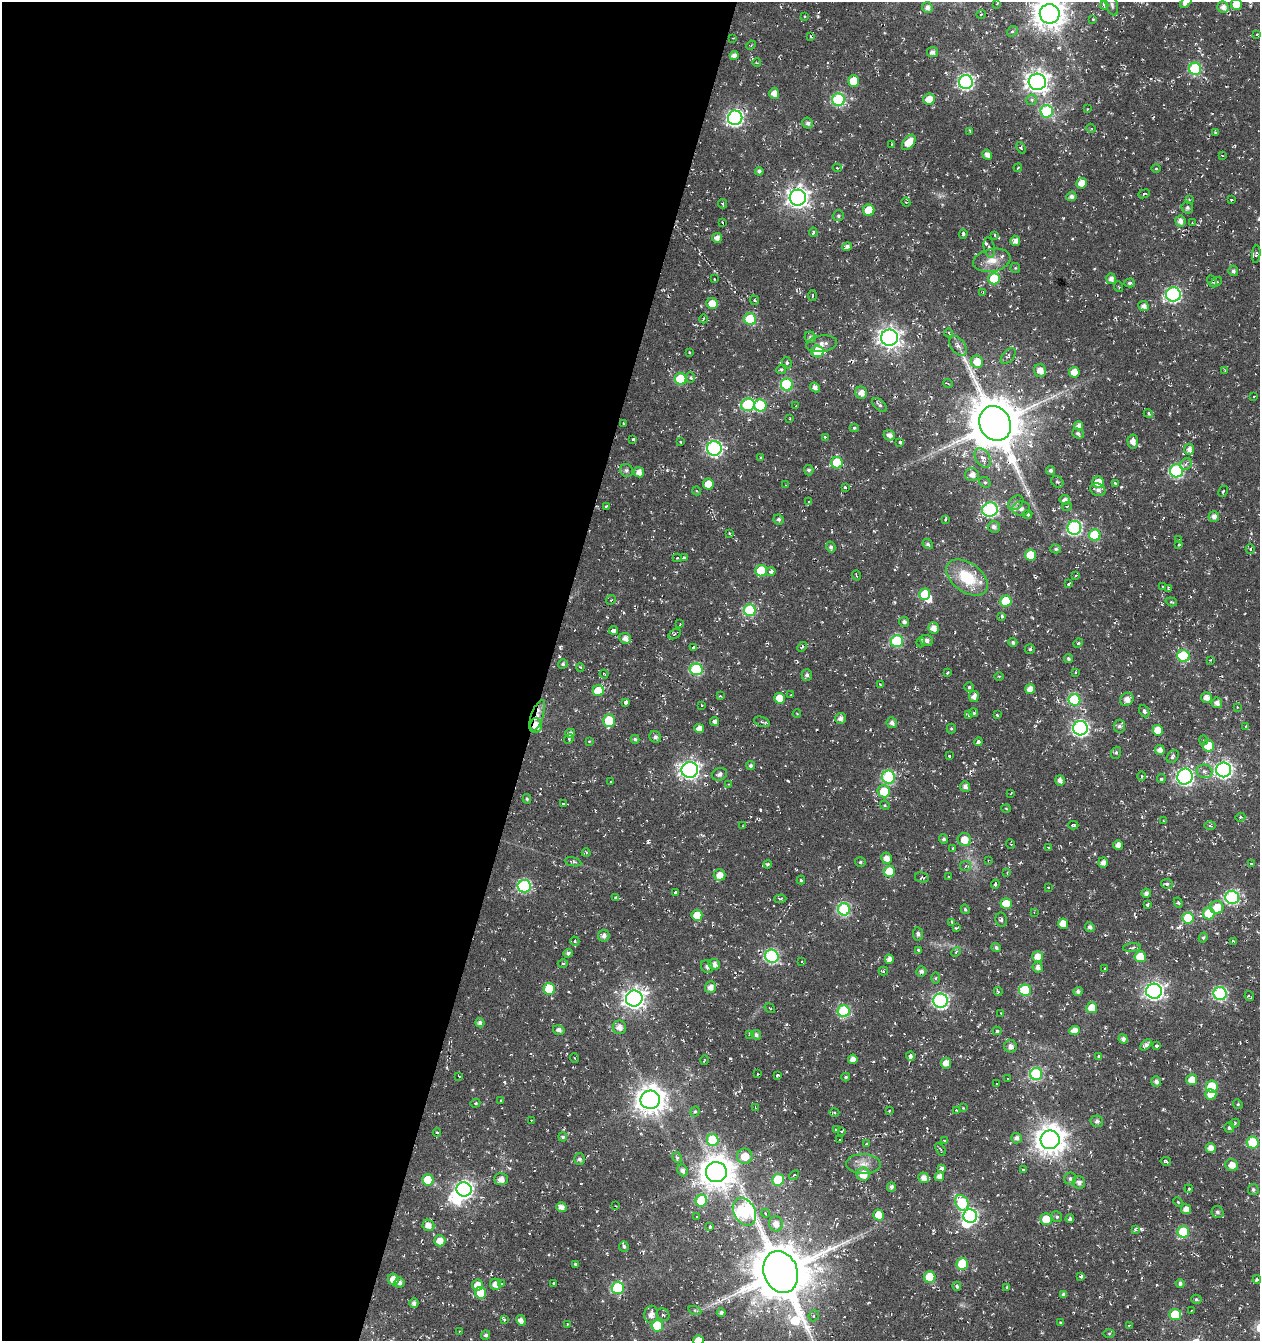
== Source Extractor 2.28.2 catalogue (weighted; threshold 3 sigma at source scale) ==
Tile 5 of 4 x 4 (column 1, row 2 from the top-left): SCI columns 276-1533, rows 2680-4018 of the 5517 x 5361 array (HDU 1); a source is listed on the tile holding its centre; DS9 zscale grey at full resolution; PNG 1262 x 1343 px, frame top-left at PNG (2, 2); each listed source drawn as its Kron ellipse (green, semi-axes under 4 px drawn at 4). Shown black and unused: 43% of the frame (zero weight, under 3 of 6 exposures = <1% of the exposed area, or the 3 px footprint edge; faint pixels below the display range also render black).
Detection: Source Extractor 2.28.2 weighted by HDU 2 'WHT'; one run over the whole footprint, this tile lists its part. Background -0.163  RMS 0.004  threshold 0.0162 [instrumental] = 3 sigma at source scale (4.09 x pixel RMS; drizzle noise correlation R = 1.36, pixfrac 0.8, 0.0396/0.0396 arcsec/px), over >= 5 px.
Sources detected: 538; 3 inside a brighter object's white glare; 33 cosmic-ray / hot-pixel residue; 4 long thin detections or spike segments (spike, bleed or trail) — neither listed nor drawn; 4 inside a brighter listed object's ellipse — not listed separately; the other 494 listed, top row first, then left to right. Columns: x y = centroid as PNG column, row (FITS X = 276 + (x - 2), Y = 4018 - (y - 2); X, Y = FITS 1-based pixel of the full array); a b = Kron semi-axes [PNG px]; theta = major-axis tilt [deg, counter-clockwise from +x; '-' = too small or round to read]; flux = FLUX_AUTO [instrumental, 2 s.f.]
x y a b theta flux
1186 2 7 4 49 2.8
997 3 3 2 - 0.25
1236 4 5 5 - 5.7
1104 5 4 3 - 1.2
1112 5 11 5 -73 1.1
927 7 6 5 - 1.6
1223 7 6 5 - 2.1
981 14 4 3 - 0.28
1050 14 10 9 - 600
804 16 3 2 - 0.45
1093 20 4 3 - 0.34
1012 31 5 4 - 0.62
1257 34 4 3 - 0.34
811 37 3 2 - 0.47
733 38 2 2 - 0.25
751 45 5 3 - 0.33
932 52 5 5 - 1.5
734 55 4 4 - 1.9
757 63 4 2 - 0.28
1195 69 6 6 - 36
853 81 5 5 - 7.6
966 82 7 7 - 75
1037 82 8 8 - 250
774 93 5 5 - 2.9
929 99 6 5 - 4.5
839 100 6 6 - 40
1031 100 5 5 - 1
1087 109 4 3 - 0.32
1047 111 6 6 - 33
735 118 7 7 - 98
808 123 5 5 - 1.2
1091 128 4 4 - 0.54
970 131 4 3 - 0.37
1215 133 4 3 - 0.44
909 142 9 5 53 6.4
891 144 3 2 - 0.29
1021 148 6 4 -68 0.47
987 155 5 4 - 2.1
1222 155 3 2 - 0.26
837 168 4 4 - 0.55
1018 168 4 3 - 0.58
1156 168 5 3 - 0.35
759 171 4 4 - 0.99
1081 183 5 5 - 3.7
1144 194 6 3 22 0.72
1071 196 5 4 - 1.5
798 198 8 8 - 220
1189 199 3 3 - 0.36
1231 200 3 3 - 1.4
906 202 5 4 - 0.42
723 204 5 3 - 0.43
1187 208 6 5 - 1
869 210 5 5 - 13
838 216 5 5 - 0.71
1180 221 6 5 - 2.1
722 222 3 2 - 0.35
1192 223 3 3 - 0.3
813 232 4 3 - 1.6
963 234 4 3 - 0.83
995 235 3 3 - 0.54
717 238 5 5 - 2
1015 241 5 5 - 2.1
847 247 5 3 - 1.1
989 247 10 5 -79 1.4
1256 254 9 4 84 0.73
992 260 19 11 12 4.9
1015 268 5 5 - 0.42
1233 271 5 5 - 1
714 279 3 2 - 0.49
994 279 6 5 - 14
1111 279 5 5 - 1.9
1212 281 6 3 -63 0.62
1216 282 6 4 29 0.6
1130 283 5 4 - 0.73
1119 287 5 3 - 0.31
983 292 3 3 - 0.33
1173 295 7 7 - 72
813 296 5 3 - 0.46
754 300 5 3 - 0.94
712 303 6 5 - 4.3
1144 306 5 5 - 1.8
703 319 4 3 - 0.33
750 319 6 6 - 24
949 333 4 3 - 0.29
810 337 6 5 - 0.89
889 338 8 8 - 200
822 344 15 8 9 2.3
958 346 11 7 -54 1.5
818 351 6 6 - 17
689 352 3 2 - 0.3
1008 356 9 5 49 0.93
977 362 6 6 - 5
787 363 6 5 - 0.76
781 369 5 4 - 0.55
1040 370 6 6 - 3
1225 370 4 2 - 0.26
1074 372 5 5 - 6
690 377 5 4 - 0.64
681 379 6 6 - 20
948 383 5 3 - 0.39
787 385 6 6 - 34
815 387 5 4 - 1.7
861 393 6 5 - 2.8
1254 396 3 2 - 0.34
748 405 7 6 - 30
760 405 6 6 - 25
880 405 9 5 -43 0.87
796 406 3 3 - 0.38
1148 413 5 4 - 1.3
790 418 3 2 - 0.31
623 423 3 2 - 0.35
995 423 18 15 -63 1900
1079 426 4 4 - 2.1
854 428 4 3 - 0.48
1078 433 6 5 - 0.91
889 435 5 5 - 1.8
825 437 3 2 - 0.7
633 439 3 3 - 0.56
680 442 3 2 - 0.3
900 442 4 3 - 1.3
1133 442 7 5 -87 2.3
714 448 7 7 - 76
1189 449 5 5 - 2
761 457 2 2 - 0.44
983 458 10 7 -58 2.9
837 463 6 5 - 19
1186 464 6 5 - 0.9
626 470 7 6 - 0.87
809 470 5 4 - 0.84
1051 470 4 4 - 0.93
1176 471 6 6 - 53
639 472 5 5 - 2.3
972 475 7 6 - 2.5
985 482 6 5 - 0.62
1057 482 6 5 - 0.69
1098 482 6 5 - 5
1115 483 3 2 - 0.88
708 484 5 5 - 6.5
786 485 3 3 - 0.42
845 487 3 3 - 0.69
1098 490 8 6 -18 1.6
697 491 4 3 - 0.28
1223 491 6 3 62 0.4
1065 500 5 5 - 1.8
809 502 3 3 - 0.88
1016 503 8 6 41 1.2
606 506 3 2 - 0.43
1067 506 5 3 - 0.32
1021 509 9 7 4 1.6
990 510 8 7 - 61
1028 514 5 4 - 0.59
1214 516 5 5 - 2
779 519 5 5 - 0.81
945 519 3 2 - 0.62
994 527 6 5 - 1.5
1074 528 7 7 - 61
729 533 3 3 - 0.41
1095 535 6 5 - 21
1179 539 4 2 - 0.33
928 544 5 4 - 0.92
1179 545 4 3 - 1.1
831 547 5 4 - 0.94
1056 549 5 4 - 0.69
1250 549 5 4 - 0.48
1031 555 5 5 - 10
677 558 5 4 - 0.5
684 558 3 3 - 1.1
761 571 6 5 - 16
771 571 5 3 - 2.4
856 575 5 2 - 0.3
1075 575 3 3 - 0.6
967 577 23 14 -36 15
1069 584 4 3 - 0.94
1162 586 2 2 - 0.37
1169 589 4 3 - 0.73
925 594 6 5 - 11
611 600 5 2 - 0.31
1006 601 6 5 - 12
1171 602 6 4 -18 0.44
750 610 6 6 - 31
1002 616 4 3 - 0.82
904 622 5 4 - 1.2
680 624 4 3 - 0.4
933 628 5 5 - 2.8
613 630 4 4 - 3.7
674 634 7 4 31 0.7
625 638 6 5 - 2.4
927 640 6 5 - 1.6
897 641 6 6 - 31
921 642 5 3 - 0.4
1013 642 4 4 - 0.88
1078 643 5 4 - 0.47
802 647 5 3 - 0.58
693 648 4 3 - 1.1
1030 649 5 4 - 0.64
1183 656 6 6 - 24
1068 659 5 4 - 0.8
1210 660 4 4 - 0.32
563 664 5 4 - 0.78
580 667 4 3 - 0.33
696 669 6 6 - 31
1075 672 3 2 - 0.66
947 673 3 3 - 0.91
604 674 4 2 - 0.31
807 675 5 5 - 1
999 676 4 3 - 0.34
880 684 4 3 - 0.27
969 687 5 5 - 0.61
1030 689 5 5 - 3.2
598 691 5 5 - 9.1
791 694 3 2 - 0.5
720 696 3 3 - 0.56
974 696 5 5 - 2.3
779 698 5 5 - 5.6
1206 698 5 5 - 2.6
1127 699 7 6 - 3
1074 700 6 6 - 28
626 702 3 3 - 1.6
1217 703 5 5 - 2
702 705 3 2 - 0.26
1237 707 3 2 - 0.25
1144 711 6 4 -65 0.95
974 713 4 4 - 0.94
797 714 4 2 - 0.26
969 715 3 3 - 0.71
997 715 4 3 - 0.44
537 716 17 6 70 3
840 718 5 5 - 1.6
609 721 6 5 - 18
715 722 4 4 - 1.5
762 722 8 5 -19 0.92
892 723 5 5 - 1.5
536 725 7 6 - 4.7
1119 726 6 6 - 1.1
1246 726 3 2 - 0.28
699 728 5 4 - 2.5
951 728 5 4 - 0.44
1080 728 7 7 - 93
1158 730 5 5 - 5.5
570 733 5 4 - 1.5
655 737 6 5 - 1.4
569 739 5 4 - 0.48
635 739 4 4 - 0.65
1203 740 5 3 - 0.34
589 741 4 2 - 0.27
978 742 4 4 - 0.86
1208 746 6 5 - 9.2
1160 750 5 4 - 2.2
1116 753 6 5 - 0.6
949 756 3 3 - 0.69
1173 756 7 5 51 0.97
751 766 4 4 - 0.98
690 770 8 7 - 140
1224 770 7 7 - 120
1204 771 8 7 - 1.4
719 774 8 6 21 1.6
1142 776 5 3 - 0.34
1185 776 8 7 - 120
889 777 7 6 - 39
1161 779 4 4 - 0.57
1060 780 5 4 - 1.8
611 782 3 2 - 0.42
729 784 4 4 - 0.35
965 786 5 5 - 1.5
884 791 6 6 - 9
1011 793 3 2 - 0.23
527 799 5 4 - 0.51
563 804 3 3 - 0.65
885 805 5 4 - 0.38
1006 809 5 3 - 0.35
1240 817 5 4 - 0.51
1164 821 4 3 - 0.27
1073 825 5 3 - 0.8
1210 825 5 3 - 0.41
743 826 3 2 - 0.23
944 839 4 4 - 0.87
964 840 7 6 - 5.1
1010 844 5 3 - 0.34
1118 845 5 4 - 2.7
1048 847 3 3 - 0.48
953 848 3 3 - 0.64
586 853 4 4 - 0.45
886 858 5 5 - 2.6
988 861 3 2 - 0.35
573 862 8 4 -12 0.75
860 862 5 4 - 0.57
1103 863 5 5 - 2
768 864 4 3 - 0.43
1251 864 3 3 - 0.55
965 866 5 5 - 0.79
889 871 5 5 - 11
1007 873 3 3 - 0.27
720 875 6 5 - 3.3
949 876 3 2 - 0.24
922 877 7 5 -10 0.66
801 880 4 4 - 0.48
995 884 4 3 - 0.99
1167 884 5 5 - 0.87
524 886 6 6 - 44
1048 888 3 2 - 0.54
675 893 3 3 - 0.79
1146 893 5 4 - 1.5
615 897 4 3 - 0.55
1232 897 6 6 - 57
780 899 6 4 1 0.69
1178 903 5 4 - 0.54
1006 904 6 5 - 7.4
1147 905 4 3 - 0.56
1217 907 6 6 - 6.5
844 909 6 6 - 46
965 909 5 4 - 0.61
1034 912 3 3 - 0.23
1209 914 6 5 - 15
697 915 5 5 - 5.9
1188 918 6 5 - 15
1001 920 7 5 -78 1
952 922 3 3 - 0.35
1063 924 5 5 - 5.1
1090 927 5 4 - 1.2
956 928 4 3 - 0.43
918 934 6 5 - 0.81
604 936 6 5 - 1.4
1203 938 5 4 - 0.63
575 941 5 4 - 0.55
1234 942 4 3 - 1
996 948 4 4 - 0.92
1132 948 9 3 6 0.68
918 950 3 3 - 0.44
956 952 5 3 - 0.43
568 953 4 4 - 0.94
772 956 7 6 - 55
1038 957 5 5 - 4.1
1140 957 5 5 - 9.4
889 959 4 4 - 2.3
801 961 3 2 - 0.29
563 963 5 3 - 0.5
714 965 6 5 - 2.3
707 967 7 5 -51 1.2
1038 967 5 5 - 1.6
1105 968 3 2 - 0.26
883 971 5 3 - 0.74
921 971 5 5 - 1.2
936 978 6 4 90 0.49
710 987 6 5 - 2.3
549 989 6 5 - 14
1025 990 6 5 - 21
1078 991 5 4 - 1.1
1154 991 8 7 - 150
998 992 4 4 - 0.43
1220 994 6 6 - 54
1249 996 5 3 - 0.91
634 998 8 8 - 210
941 1001 7 7 - 81
770 1008 6 3 -35 0.32
1092 1008 5 5 - 6.3
844 1011 6 6 - 30
1001 1013 2 2 - 0.22
480 1023 4 4 - 1.3
619 1027 7 6 - 2.6
559 1030 6 4 -15 1.5
997 1031 4 4 - 0.88
1074 1031 5 4 - 3.3
750 1034 4 3 - 0.65
756 1035 5 4 - 1.1
1123 1039 5 4 - 1.5
1146 1045 7 4 42 1.5
1010 1046 6 6 - 1.9
1157 1046 4 3 - 0.7
910 1056 4 3 - 2.1
1099 1056 4 3 - 0.54
574 1058 5 3 - 0.31
853 1059 4 4 - 2.3
704 1060 4 3 - 0.26
946 1063 5 5 - 3.1
757 1074 2 2 - 0.28
1036 1074 6 6 - 40
777 1075 3 3 - 0.5
459 1076 4 2 - 0.24
846 1077 4 3 - 0.48
1008 1079 3 2 - 0.31
1192 1080 5 5 - 4.3
1156 1081 5 5 - 1.4
997 1084 3 2 - 0.61
1212 1087 6 5 - 14
1211 1094 5 5 - 4.8
650 1100 10 9 - 490
501 1101 3 2 - 0.82
475 1103 5 4 - 0.45
1238 1104 5 4 - 0.5
755 1107 4 2 - 0.77
963 1108 4 4 - 0.27
957 1110 4 3 - 1.1
889 1111 4 3 - 0.37
695 1112 5 4 - 0.49
834 1113 5 3 - 0.49
531 1120 3 2 - 0.43
1097 1121 6 6 - 1.2
1235 1123 5 4 - 0.5
1229 1128 5 5 - 0.72
836 1129 3 3 - 0.53
841 1131 4 3 - 0.53
437 1133 4 3 - 0.34
563 1137 4 4 - 0.84
1016 1138 5 5 - 1.4
840 1139 3 3 - 2.5
713 1140 6 5 - 19
944 1140 4 2 - 0.25
1050 1140 9 9 - 510
1253 1143 6 6 - 19
867 1144 4 3 - 1.2
1211 1148 5 5 - 3
940 1149 7 2 -57 0.46
745 1156 7 7 - 6.2
677 1157 5 4 - 0.71
580 1159 6 5 - 1
1166 1161 5 3 - 0.83
863 1164 17 10 -1 3.6
1232 1165 6 6 - 3.4
942 1168 3 3 - 1.3
682 1170 6 5 - 1.3
1023 1170 3 2 - 0.35
716 1172 10 10 - 680
863 1174 6 6 - 5.6
794 1175 6 3 43 0.42
939 1177 4 4 - 2.3
924 1178 5 5 - 2.5
501 1179 7 6 - 2.4
1070 1179 6 6 - 0.83
428 1180 5 5 - 8.4
778 1180 6 6 - 17
1079 1183 6 6 - 1.6
891 1187 4 4 - 1.3
464 1189 7 7 - 130
1189 1189 4 3 - 0.63
1253 1190 5 5 - 0.78
701 1201 6 5 - 17
1178 1202 5 3 - 0.36
962 1203 8 6 -62 21
616 1206 3 2 - 0.48
561 1207 5 4 - 2.5
1186 1209 5 5 - 2.5
744 1212 14 10 -62 60
1217 1212 6 5 - 0.97
765 1213 4 3 - 0.83
879 1215 5 5 - 8.1
696 1216 3 2 - 0.36
970 1216 7 7 - 67
1057 1217 5 5 - 0.63
1046 1219 6 6 - 5.5
1070 1219 4 4 - 0.92
776 1224 7 7 - 2.8
428 1225 6 5 - 2.7
710 1227 4 3 - 0.43
1135 1229 4 4 - 0.48
1183 1232 6 6 - 21
440 1241 6 5 - 3.6
624 1246 5 5 - 0.77
575 1264 3 3 - 0.54
962 1264 6 5 - 12
781 1272 21 17 -69 2600
1081 1276 4 3 - 2.5
930 1277 5 5 - 12
393 1279 6 5 - 4
1257 1280 4 3 - 0.61
399 1282 5 5 - 1.4
501 1283 4 3 - 0.73
554 1283 3 3 - 0.71
1180 1283 4 4 - 0.99
495 1284 5 5 - 2.8
478 1285 6 5 - 4.5
957 1286 4 4 - 0.72
1007 1287 4 3 - 0.46
618 1288 6 6 - 29
481 1293 6 5 - 9.5
1063 1294 4 4 - 1
1196 1299 5 4 - 0.61
414 1303 5 4 - 1.4
695 1311 7 4 -20 0.74
1192 1311 3 3 - 0.45
721 1313 4 4 - 1.1
651 1314 9 7 81 2.8
663 1315 7 5 -48 0.9
1175 1315 6 5 - 13
814 1316 6 5 - 0.75
504 1320 4 3 - 0.73
521 1320 5 4 - 1.8
1060 1323 4 4 - 0.53
568 1324 4 3 - 0.37
657 1326 6 5 - 16
1129 1326 3 2 - 0.68
459 1331 2 2 - 0.23
1109 1333 5 4 - 0.4
486 1335 4 4 - 0.82
699 1340 5 5 - 5.2
Overlapping masked pixels (flux is a lower limit): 2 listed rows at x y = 537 716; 536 725
Isophote crosses this tile's border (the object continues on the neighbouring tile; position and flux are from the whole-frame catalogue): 5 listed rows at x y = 1186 2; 1236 4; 1050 14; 781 1272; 699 1340
Unlisted compact peaks at least as high as the median listed source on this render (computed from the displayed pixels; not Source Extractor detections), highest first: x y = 1141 1229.